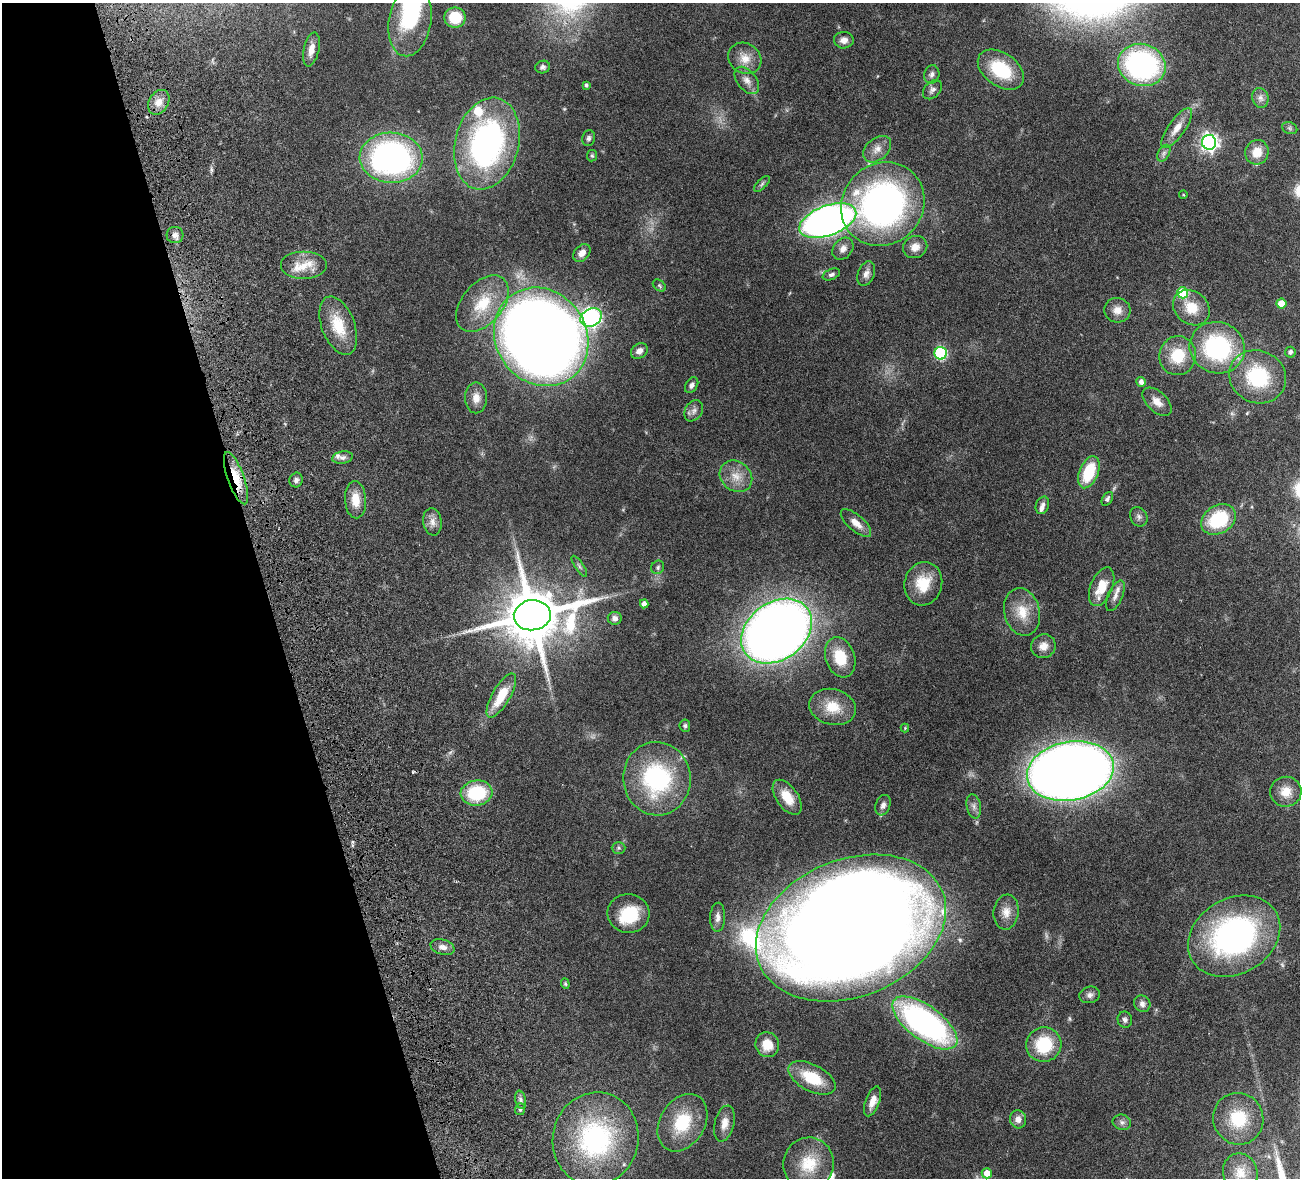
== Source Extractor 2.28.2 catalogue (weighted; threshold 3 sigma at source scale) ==
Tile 5 of 4 x 4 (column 1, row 2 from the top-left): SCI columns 160-1457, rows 2683-3858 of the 5511 x 5251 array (HDU 1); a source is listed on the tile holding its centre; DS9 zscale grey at full resolution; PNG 1302 x 1180 px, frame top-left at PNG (2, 3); each listed source drawn as its Kron ellipse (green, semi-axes under 4 px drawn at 4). Shown black and unused: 20% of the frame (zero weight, under 4 of 8 exposures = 8% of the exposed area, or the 3 px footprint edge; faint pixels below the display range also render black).
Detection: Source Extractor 2.28.2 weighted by HDU 2 'WHT'; one run over the whole footprint, this tile lists its part. Background 0.116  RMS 0.0034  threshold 0.0138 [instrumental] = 3 sigma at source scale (4.09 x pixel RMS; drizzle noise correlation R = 1.36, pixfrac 0.8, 0.05/0.05 arcsec/px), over >= 5 px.
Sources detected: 127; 2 inside a brighter object's white glare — neither listed nor drawn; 8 inside a brighter listed object's ellipse — not listed separately; the other 117 listed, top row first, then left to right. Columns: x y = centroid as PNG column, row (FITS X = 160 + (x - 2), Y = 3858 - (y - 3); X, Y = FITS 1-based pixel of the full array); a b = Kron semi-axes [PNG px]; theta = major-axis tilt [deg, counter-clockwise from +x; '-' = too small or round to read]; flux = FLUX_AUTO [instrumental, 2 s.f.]
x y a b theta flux
455 17 10 10 - 8.2
410 21 36 21 81 26
844 40 10 8 2 1.6
311 49 17 7 77 2.7
745 58 17 15 -35 4.1
1142 65 24 21 -18 60
543 67 7 6 - 0.83
1001 70 26 16 -35 15
932 74 9 7 76 1.2
747 80 16 9 -51 2.2
586 85 4 3 - 0.6
932 90 11 8 45 1.2
1260 98 10 8 -75 1.5
159 102 13 9 59 2.7
1177 128 23 8 54 3.6
1290 128 8 6 -21 0.65
589 138 8 6 77 0.88
1209 142 7 7 - 120
487 144 47 31 76 78
877 149 16 11 41 2.7
1257 152 12 11 - 4.6
1164 153 9 5 61 0.86
592 156 6 5 - 0.49
391 158 31 25 -2 91
762 184 10 4 45 0.63
1183 195 4 3 - 0.24
883 204 44 40 47 110
828 221 30 15 20 200
175 235 8 8 - 1.4
915 247 12 11 - 2.6
843 249 12 9 51 1.9
582 253 10 7 46 2.2
303 266 23 14 0 6.1
831 274 9 5 23 0.79
866 274 13 8 69 1.7
659 286 7 5 -38 0.51
1183 293 6 5 - 15
482 304 33 20 50 12
1281 304 5 5 - 5.1
1191 308 20 16 -38 6.5
1117 310 13 12 - 2.7
591 317 11 8 30 110
338 326 30 16 -69 9.4
541 337 51 45 -55 490
1217 348 28 25 -19 36
639 351 9 7 38 1.9
1290 352 5 5 - 0.92
941 353 6 6 - 33
1178 356 19 18 - 9.5
1258 377 29 26 -26 21
1141 382 5 4 - 1.3
692 385 9 6 58 1
476 398 15 11 89 2.9
1157 402 17 10 -44 2.9
694 411 11 8 57 1.5
342 458 10 6 11 1.2
1089 472 17 9 69 12
736 476 17 14 -40 4.6
236 478 27 8 -70 8.2
296 480 7 6 - 0.96
1107 499 7 5 59 0.75
355 500 18 10 -86 4.5
1042 505 9 6 72 1.3
1139 517 10 8 -59 1.1
1218 519 18 14 32 17
432 522 14 9 -83 2.1
856 523 19 8 -41 2.8
579 566 12 3 -56 0.69
658 567 7 6 - 0.66
923 584 22 19 76 8.3
1102 587 20 11 68 6.2
1115 596 16 7 66 1.9
644 604 4 4 - 1.6
1022 612 24 17 -76 6.8
532 615 18 15 6 2100
615 618 7 6 - 1.2
777 631 39 28 36 330
1043 646 12 12 - 2.7
840 657 21 14 -71 8.9
501 695 25 9 60 8.5
833 707 24 18 -14 7.5
685 726 6 5 - 0.58
905 728 4 4 - 0.28
1070 771 44 29 11 500
657 779 37 33 -85 36
1286 792 15 15 - 4.4
476 793 16 12 6 17
787 797 20 11 -55 6
883 805 10 7 70 1.3
974 806 12 7 -78 1.4
619 848 7 6 - 0.6
1006 912 18 12 83 3.2
628 913 21 19 -7 11
718 917 14 7 88 1.7
851 928 99 68 22 1200
1234 936 48 37 29 78
443 947 12 7 -17 1.8
565 984 5 4 - 0.45
1090 995 10 8 14 1.2
1142 1004 8 8 - 1.2
1125 1020 8 7 - 0.94
925 1023 38 17 -36 85
767 1045 12 11 - 5.2
1044 1045 18 17 - 13
812 1078 26 13 -28 11
521 1100 9 5 -77 0.97
873 1101 16 7 69 2.7
520 1109 6 5 - 0.62
1018 1119 9 8 - 2
1238 1119 26 25 - 14
1122 1122 9 7 -16 1.1
682 1123 31 22 59 14
724 1123 18 10 76 3
596 1139 47 42 76 47
808 1164 26 25 - 11
987 1173 5 5 - 3.3
1240 1173 20 17 -72 5.2
Overlapping masked pixels (flux is a lower limit): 1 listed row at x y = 236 478